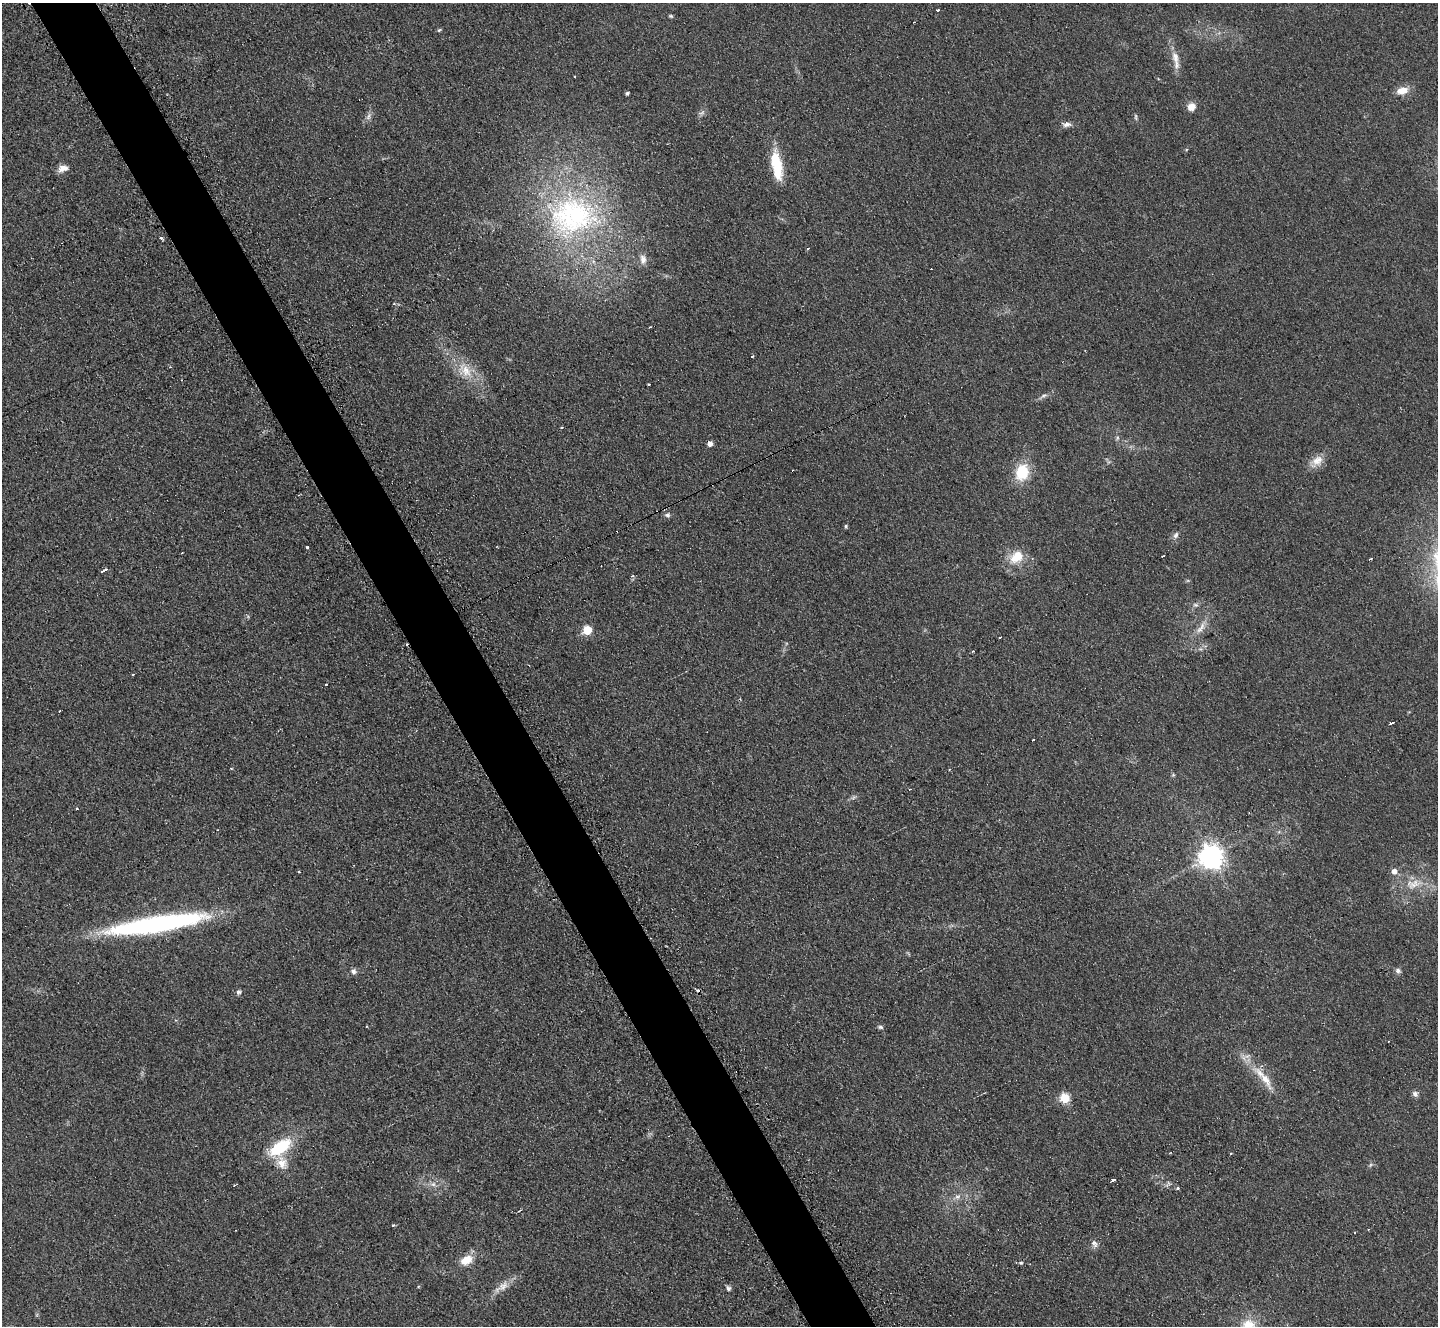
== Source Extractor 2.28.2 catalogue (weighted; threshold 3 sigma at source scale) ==
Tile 11 of 4 x 4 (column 3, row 3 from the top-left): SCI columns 2882-4317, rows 1480-2803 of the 5771 x 5747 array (HDU 1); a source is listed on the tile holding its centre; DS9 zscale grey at full resolution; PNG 1440 x 1328 px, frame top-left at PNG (2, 3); no overlay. Shown black and unused: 5% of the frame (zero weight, under 2 of 3 exposures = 2% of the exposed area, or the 3 px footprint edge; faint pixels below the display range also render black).
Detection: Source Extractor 2.28.2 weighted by HDU 2 'WHT'; one run over the whole footprint, this tile lists its part. Background 0.108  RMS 0.011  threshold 0.051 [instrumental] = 3 sigma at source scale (4.5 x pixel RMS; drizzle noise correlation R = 1.50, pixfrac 1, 0.05/0.05 arcsec/px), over >= 5 px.
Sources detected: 83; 13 cosmic-ray / hot-pixel residue — not listed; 1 inside a brighter listed object's ellipse — not listed separately; the other 69 listed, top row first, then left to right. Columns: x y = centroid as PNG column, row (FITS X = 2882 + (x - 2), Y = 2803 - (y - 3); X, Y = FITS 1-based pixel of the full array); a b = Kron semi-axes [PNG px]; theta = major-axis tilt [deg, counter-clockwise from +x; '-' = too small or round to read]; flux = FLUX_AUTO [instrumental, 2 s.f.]
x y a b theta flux
938 10 3 2 - 2.5
671 16 5 4 - 1.5
439 30 6 4 44 1.4
1175 59 29 8 -80 13
1402 90 14 9 15 13
627 93 4 3 - 2.1
1191 107 9 8 - 10
702 113 9 4 23 3
368 117 9 6 61 4
1136 117 9 3 -85 1.8
1067 125 12 6 7 4.8
63 168 14 8 17 7.9
777 170 28 11 90 32
572 215 69 55 10 260
161 238 3 3 - 3.2
807 249 3 2 - 2.5
643 259 14 8 -85 7
394 304 4 3 - 1.6
752 356 3 3 - 4.3
465 370 26 14 -52 26
1044 395 10 4 11 2.9
1117 438 6 4 72 1.8
710 443 4 4 - 7.1
1317 461 20 12 45 13
1022 472 16 12 74 41
667 515 8 6 -9 3.1
846 526 4 4 - 1.9
1176 535 10 6 58 3.8
307 548 3 3 - 2
1017 556 15 11 43 25
1163 556 3 2 - 1.1
1371 559 3 2 - 1.7
104 570 5 3 - 8.1
633 576 5 3 - 1.8
1195 605 7 5 -19 2.7
1201 628 20 7 56 10
587 630 5 5 - 50
1000 637 4 3 - 4.1
973 651 3 3 - 1.1
133 674 3 3 - 2.1
60 711 3 3 - 2.4
1391 723 5 3 - 7.3
231 768 5 3 - 0.85
1211 857 8 8 - 1100
1394 871 6 6 - 6.8
1414 884 23 11 22 18
156 924 97 14 9 250
353 971 7 7 - 3.7
1398 971 7 6 - 3.4
238 992 7 6 - 2.8
880 1027 7 5 -2 2.3
1266 1079 31 10 -57 22
1415 1094 8 6 -45 3.9
1065 1098 5 5 - 59
280 1147 21 10 34 65
282 1163 18 11 -67 14
1370 1165 6 4 71 1.8
1113 1180 4 3 - 5.8
433 1184 7 6 - 4
1178 1188 3 3 - 2.4
957 1197 8 6 8 4.1
393 1225 4 3 - 1.7
1368 1229 3 2 - 0.91
1095 1244 11 7 -63 4.4
466 1260 13 9 25 19
1021 1263 5 4 - 1.5
503 1286 16 11 46 11
728 1288 7 6 - 2.9
1248 1326 21 16 48 27
Isophote crosses this tile's border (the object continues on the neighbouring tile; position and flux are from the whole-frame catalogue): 1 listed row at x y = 1248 1326